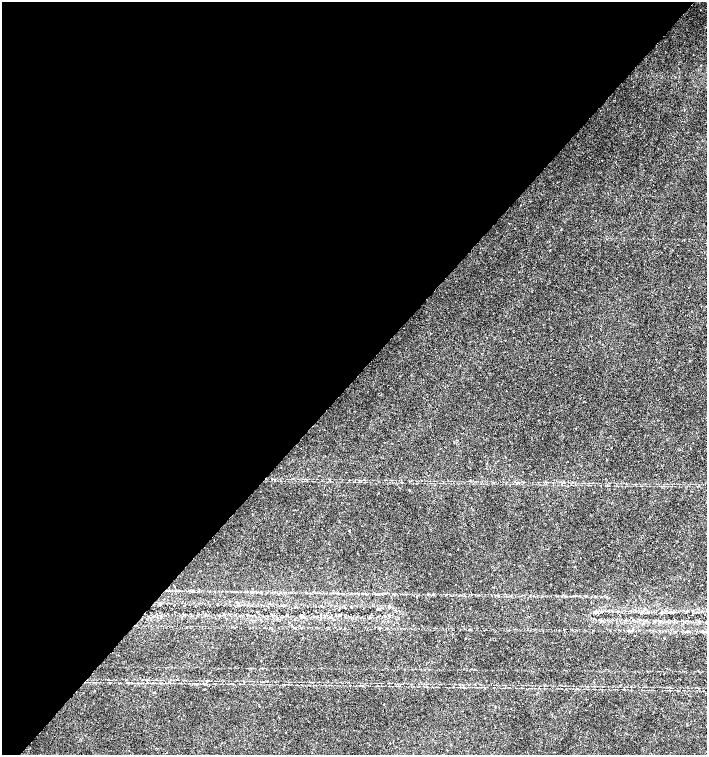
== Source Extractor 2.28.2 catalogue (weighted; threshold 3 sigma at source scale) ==
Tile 5 of 4 x 4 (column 1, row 2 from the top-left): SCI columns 226-1634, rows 3013-4517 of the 6023 x 6029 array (HDU 1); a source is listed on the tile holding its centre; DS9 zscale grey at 2 x 2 block average (1 PNG px = mean of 2 x 2 image px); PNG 709 x 757 px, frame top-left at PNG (2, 2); no overlay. Shown black and unused: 50% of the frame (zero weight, under 2 of 3 exposures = <1% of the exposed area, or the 3 px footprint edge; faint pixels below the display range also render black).
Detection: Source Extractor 2.28.2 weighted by HDU 2 'WHT'; one run over the whole footprint, this tile lists its part. Background 0.0219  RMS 0.0034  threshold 0.0151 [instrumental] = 3 sigma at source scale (4.5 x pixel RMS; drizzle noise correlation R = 1.50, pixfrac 1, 0.0396/0.0396 arcsec/px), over >= 5 px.
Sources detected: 13; all 13 listed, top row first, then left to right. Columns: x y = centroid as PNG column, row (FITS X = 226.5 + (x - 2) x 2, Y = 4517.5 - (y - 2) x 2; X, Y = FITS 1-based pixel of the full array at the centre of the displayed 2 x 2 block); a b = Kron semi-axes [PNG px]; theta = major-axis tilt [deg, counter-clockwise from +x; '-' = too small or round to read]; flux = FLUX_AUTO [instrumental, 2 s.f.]
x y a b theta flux
550 250 2 2 - 0.47
275 480 2 2 - 0.52
345 608 3 2 - 0.33
378 609 6 3 19 1.4
257 612 2 2 - 2.1
641 613 4 3 - 0.85
339 615 5 2 - 0.41
389 615 3 3 - 0.77
620 615 2 2 - 0.47
380 628 3 2 - 0.57
469 629 2 2 - 0.43
206 681 2 2 - 0.41
284 746 2 2 - 0.3
Diffuse or blended objects may show on this block-average render without a row.